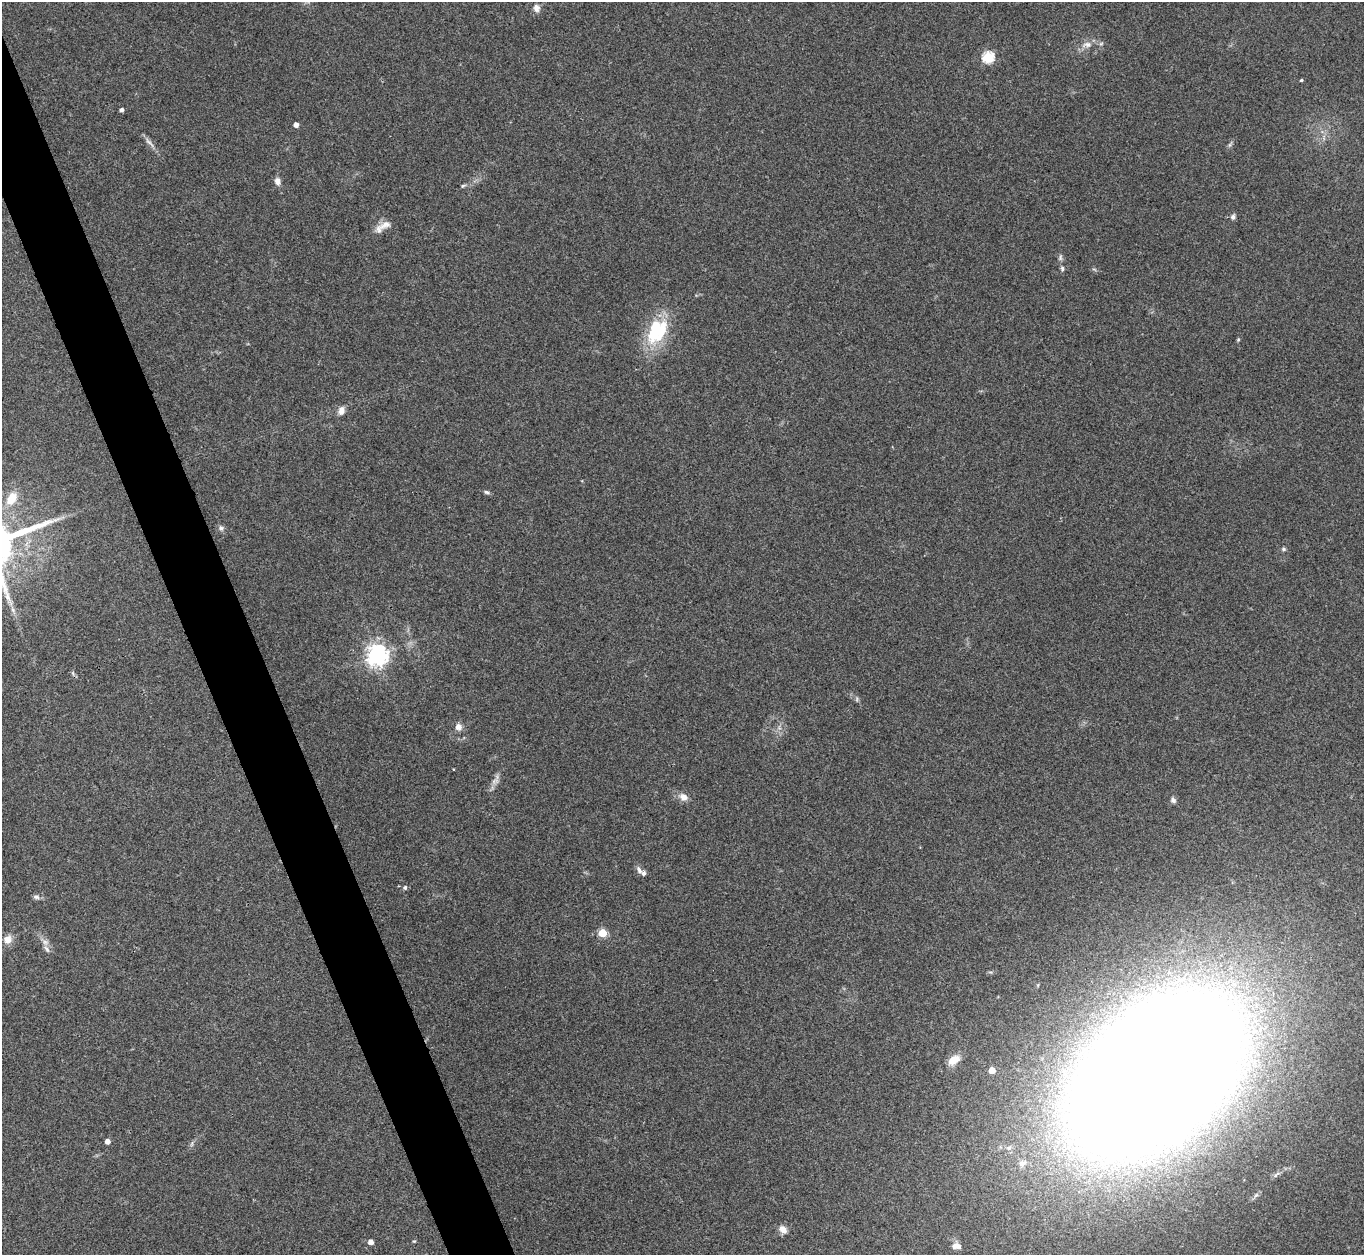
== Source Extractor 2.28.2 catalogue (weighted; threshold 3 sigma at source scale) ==
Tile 11 of 4 x 4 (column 3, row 3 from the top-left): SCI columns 2729-4090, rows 1533-2785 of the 5455 x 5442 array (HDU 1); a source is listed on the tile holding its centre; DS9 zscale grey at full resolution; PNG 1366 x 1257 px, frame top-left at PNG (2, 2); no overlay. Shown black and unused: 4% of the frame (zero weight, under 3 of 4 exposures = <1% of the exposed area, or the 3 px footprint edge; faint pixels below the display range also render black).
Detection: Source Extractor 2.28.2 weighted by HDU 2 'WHT'; one run over the whole footprint, this tile lists its part. Background 0.112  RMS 0.0058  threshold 0.0263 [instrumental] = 3 sigma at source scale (4.5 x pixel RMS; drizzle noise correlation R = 1.50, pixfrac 1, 0.05/0.05 arcsec/px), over >= 5 px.
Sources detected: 48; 2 too faint to see at this stretch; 1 inside a brighter object's white glare — not listed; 2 inside a brighter listed object's ellipse — not listed separately; the other 43 listed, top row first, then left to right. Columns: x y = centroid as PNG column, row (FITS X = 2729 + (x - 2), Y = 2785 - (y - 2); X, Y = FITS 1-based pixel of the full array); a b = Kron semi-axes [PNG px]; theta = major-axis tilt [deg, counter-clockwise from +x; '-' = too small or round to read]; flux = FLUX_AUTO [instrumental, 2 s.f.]
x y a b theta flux
536 8 9 8 - 3.3
1087 45 16 8 8 5
988 57 6 5 - 61
1301 80 3 3 - 0.81
122 110 4 4 - 1.9
296 125 4 4 - 3.1
277 181 9 7 -78 3.1
463 186 7 4 23 0.98
1233 217 8 6 71 1.6
385 225 20 10 24 5.7
1060 258 9 5 74 1.4
1062 268 6 5 - 1.1
656 332 37 26 40 31
1238 340 4 4 - 0.62
341 410 11 8 68 3.6
487 492 8 5 -18 1.2
12 498 18 11 60 11
221 528 8 7 - 1.8
1284 549 6 5 - 1
13 610 9 5 -55 2
377 655 7 7 - 400
857 699 7 4 89 0.96
458 727 6 6 - 4.1
495 781 11 8 28 2.9
684 797 10 8 -32 4.1
1173 800 8 6 -47 1.6
639 870 12 5 -59 2.3
405 888 6 5 - 1.3
36 897 9 6 -4 1.7
602 933 5 5 - 24
7 939 10 9 - 5.2
47 949 11 5 -56 1.9
954 1060 15 9 33 6.5
992 1070 5 5 - 8.7
1155 1075 102 58 42 5000
107 1141 4 4 - 3.6
192 1144 9 3 77 1.1
1022 1163 12 9 46 4.5
1277 1174 13 4 40 2
783 1229 11 8 -47 4.1
414 1241 5 4 - 0.6
371 1242 4 4 - 3.7
958 1246 12 7 -55 2.9